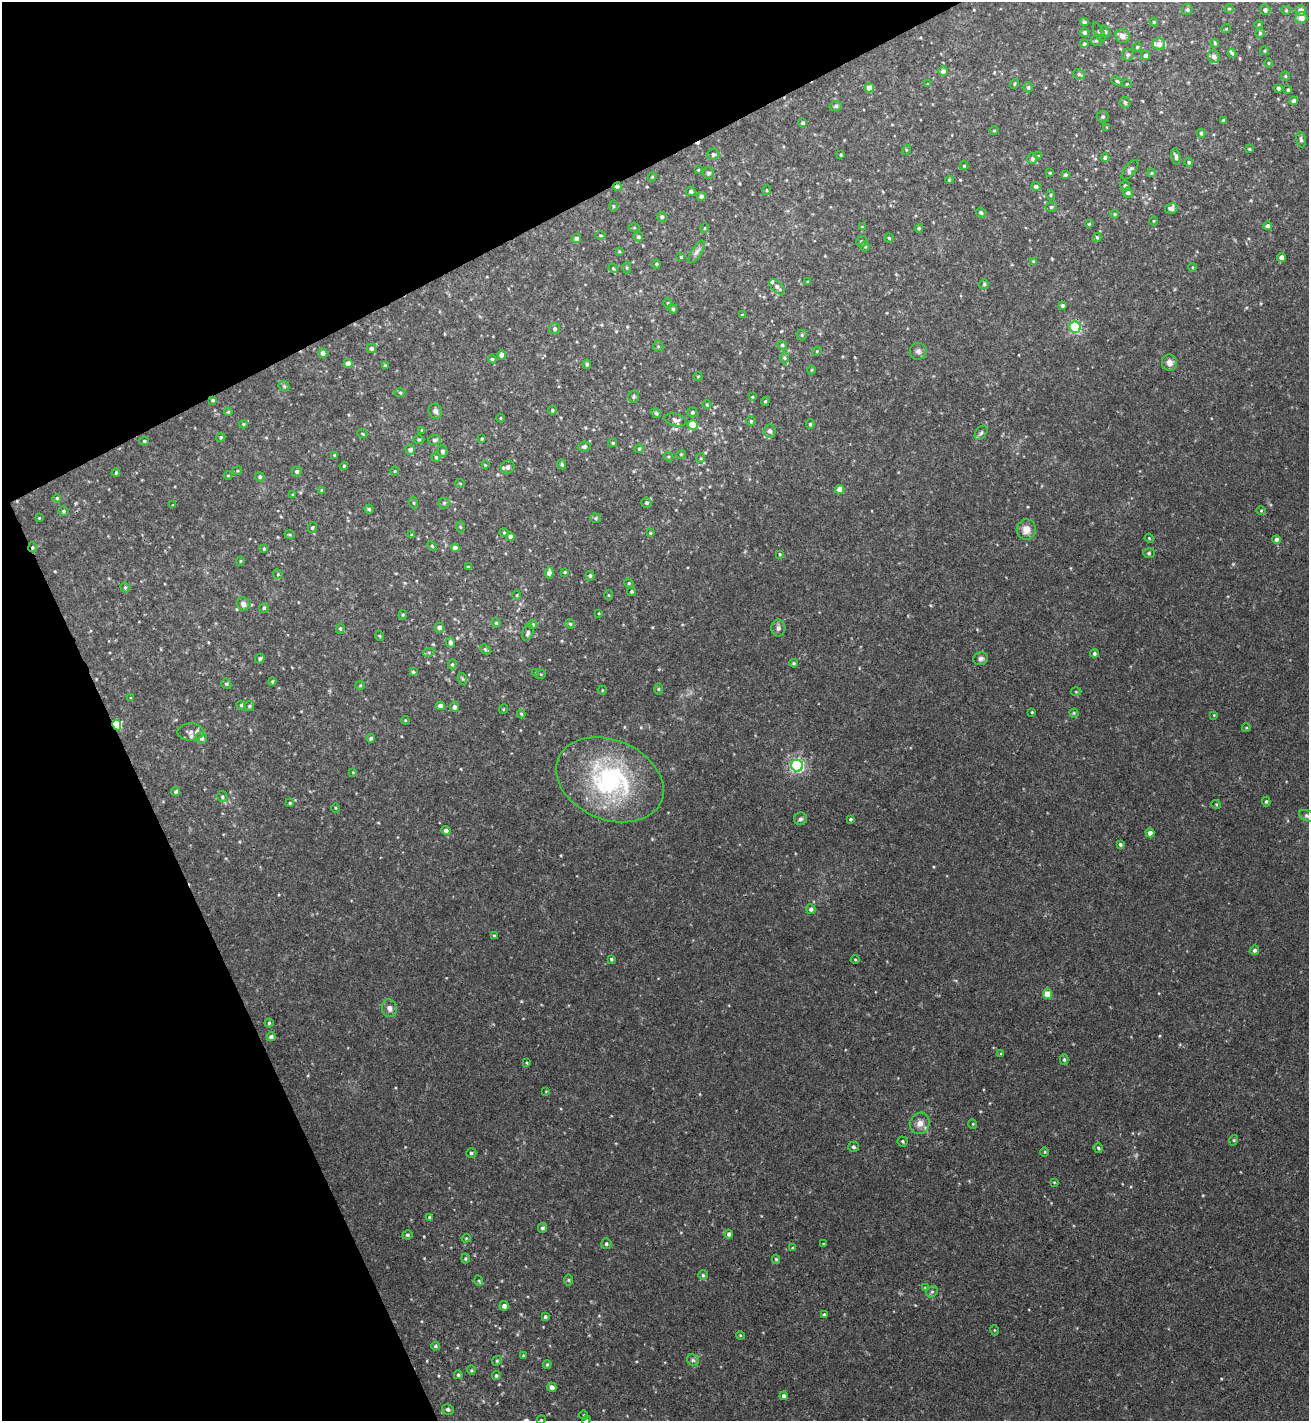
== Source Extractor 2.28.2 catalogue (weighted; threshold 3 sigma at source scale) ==
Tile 5 of 4 x 4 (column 1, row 2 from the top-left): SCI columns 155-1461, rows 2843-4261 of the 5671 x 5681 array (HDU 1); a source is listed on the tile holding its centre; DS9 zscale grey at full resolution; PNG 1311 x 1423 px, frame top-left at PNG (2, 2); each listed source drawn as its Kron ellipse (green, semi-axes under 4 px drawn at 4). Shown black and unused: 24% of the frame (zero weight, under 3 of 4 exposures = <1% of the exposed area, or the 3 px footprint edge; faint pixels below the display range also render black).
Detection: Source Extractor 2.28.2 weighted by HDU 2 'WHT'; one run over the whole footprint, this tile lists its part. Background 0.0189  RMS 0.005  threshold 0.0226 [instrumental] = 3 sigma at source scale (4.5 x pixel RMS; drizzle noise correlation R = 1.50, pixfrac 1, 0.05/0.05 arcsec/px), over >= 5 px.
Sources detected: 339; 1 cosmic-ray / hot-pixel residue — neither listed nor drawn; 6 inside a brighter listed object's ellipse — not listed separately; the other 332 listed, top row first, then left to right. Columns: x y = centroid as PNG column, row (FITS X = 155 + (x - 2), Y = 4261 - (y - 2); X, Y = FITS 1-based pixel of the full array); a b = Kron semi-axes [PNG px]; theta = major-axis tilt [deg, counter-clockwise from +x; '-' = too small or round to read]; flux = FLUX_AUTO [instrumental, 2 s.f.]
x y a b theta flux
1187 9 5 5 - 1.2
1229 9 4 4 - 0.58
1265 10 5 5 - 1.6
1286 10 5 4 - 0.57
1301 10 5 5 - 3.6
1301 18 6 5 - 3.5
1084 22 4 3 - 0.92
1154 22 4 4 - 0.53
1259 24 4 3 - 0.46
1226 29 5 3 - 0.41
1099 32 10 4 -65 1.2
1105 32 6 4 -69 0.77
1085 33 4 4 - 1.2
1260 33 5 4 - 0.7
1122 36 7 6 - 3.2
1096 40 5 5 - 0.88
1215 43 4 3 - 0.66
1084 44 4 4 - 0.91
1159 44 6 6 - 3.2
1137 47 4 4 - 0.61
1264 51 4 4 - 0.64
1232 53 4 4 - 0.62
1128 55 6 6 - 1.3
1145 55 4 4 - 1.5
1214 56 7 6 - 3.1
1268 63 4 3 - 0.42
943 71 5 4 - 2.1
1079 74 6 5 - 1.2
1285 76 4 4 - 0.56
1117 81 6 4 -21 0.74
927 84 3 2 - 0.36
1014 84 5 3 - 0.46
1127 84 5 3 - 0.44
1028 87 5 4 - 0.92
869 88 4 4 - 3.9
1278 88 3 3 - 1.1
1288 90 3 3 - 0.74
1294 101 4 4 - 1.6
1125 102 6 5 - 1.1
836 106 6 5 - 1
1103 116 6 6 - 0.89
1223 120 3 3 - 0.85
803 123 4 4 - 0.96
1107 127 3 3 - 0.38
994 131 5 3 - 0.45
1201 133 4 3 - 0.91
1301 139 8 4 -79 1
1249 149 3 3 - 0.59
906 150 5 3 - 0.42
713 154 6 5 - 1.5
841 155 3 2 - 0.58
1038 156 4 4 - 0.58
1176 157 8 4 -82 1.3
1105 158 4 4 - 1.1
1032 159 5 5 - 1.2
1189 162 4 4 - 0.9
964 166 4 4 - 0.54
698 170 4 3 - 0.42
1130 170 11 5 52 1.3
708 173 6 5 - 1.5
1050 173 4 3 - 0.45
1152 173 4 4 - 0.6
1065 175 4 3 - 0.9
652 177 4 3 - 0.45
949 180 4 3 - 0.43
1125 186 5 5 - 1.1
617 187 4 4 - 1.6
1036 187 5 4 - 1.8
767 190 5 3 - 0.43
691 191 5 4 - 1.3
1128 193 5 5 - 1
1050 195 5 3 - 0.57
701 196 5 5 - 1.7
613 206 5 3 - 0.54
1051 207 5 5 - 0.96
1171 208 6 5 - 1.9
981 213 5 4 - 0.93
1115 214 4 3 - 0.6
662 217 5 5 - 1.1
1154 221 4 3 - 0.42
1089 224 4 4 - 0.49
1267 226 4 4 - 1.9
862 227 4 4 - 0.45
634 228 5 3 - 0.53
705 228 5 3 - 0.41
919 228 4 4 - 0.78
600 235 5 3 - 0.53
638 237 5 5 - 1
576 238 5 4 - 1.5
889 238 4 4 - 0.56
1097 238 4 4 - 0.57
861 241 5 5 - 0.94
865 246 5 4 - 0.81
619 251 4 3 - 0.47
696 252 13 5 58 1.9
681 257 4 3 - 0.54
1281 257 4 4 - 2.1
1033 261 4 3 - 0.52
656 264 4 4 - 0.6
1193 267 4 3 - 0.37
613 268 5 4 - 0.52
627 268 6 4 -90 0.67
808 282 3 3 - 0.82
984 284 5 5 - 0.9
777 287 10 5 -46 1.7
668 303 5 4 - 0.62
1062 305 4 4 - 0.94
673 309 4 4 - 0.8
742 315 4 4 - 0.48
1075 327 6 5 - 52
555 329 5 5 - 1.2
802 335 5 5 - 0.7
782 345 5 4 - 0.87
658 346 5 5 - 0.72
371 348 5 5 - 1.4
817 351 5 3 - 0.51
918 351 8 8 - 1.9
323 353 4 4 - 3.3
502 355 4 4 - 3.3
785 358 6 4 -89 0.86
492 359 4 3 - 0.55
1169 363 8 7 - 2.9
348 364 4 4 - 4.4
587 364 4 4 - 1.2
385 365 4 4 - 0.54
811 370 4 3 - 0.51
698 376 4 3 - 0.4
284 386 6 5 - 0.76
400 393 5 3 - 0.61
634 397 6 5 - 0.84
752 397 4 3 - 0.41
213 400 3 3 - 0.78
765 401 5 4 - 0.71
707 405 4 4 - 0.54
552 410 4 3 - 0.61
435 411 7 6 - 1.7
228 412 4 3 - 0.47
692 412 5 4 - 0.94
656 413 5 4 - 0.75
500 418 4 3 - 0.4
675 420 11 6 -14 1.8
751 421 4 4 - 0.69
243 424 4 4 - 0.59
810 424 5 4 - 0.77
693 425 5 5 - 12
422 430 3 3 - 0.45
770 431 6 6 - 1.8
362 433 5 3 - 0.44
981 433 8 5 55 1.2
221 437 5 3 - 0.59
482 439 3 2 - 0.51
419 440 5 3 - 0.53
434 440 6 5 - 1.1
144 441 4 4 - 0.72
613 443 4 4 - 0.73
584 446 6 5 - 1.3
410 449 5 4 - 2.1
639 449 4 4 - 0.63
442 451 6 5 - 1.5
681 454 4 4 - 0.55
335 455 4 3 - 1.2
436 457 4 4 - 0.73
669 457 5 4 - 0.61
701 458 5 3 - 0.48
562 464 5 4 - 0.83
485 465 4 4 - 0.41
344 466 4 3 - 0.59
508 467 7 6 - 2.3
237 471 4 3 - 0.54
395 471 5 3 - 0.41
297 472 5 5 - 1.4
116 473 4 3 - 0.53
228 476 4 3 - 0.42
260 477 5 4 - 0.97
460 483 5 3 - 0.43
840 489 4 4 - 6
322 490 4 4 - 0.69
293 495 4 3 - 0.5
57 498 4 4 - 0.66
414 503 5 3 - 0.56
444 503 5 5 - 0.93
646 503 5 5 - 1.2
173 505 3 3 - 0.39
369 509 4 4 - 0.77
1261 510 4 3 - 0.43
63 511 5 5 - 0.89
39 518 3 2 - 0.38
596 518 5 4 - 0.7
312 527 5 4 - 0.69
460 527 5 3 - 0.59
1026 529 10 9 - 4.6
504 532 4 4 - 0.56
650 533 4 3 - 0.45
290 535 5 3 - 0.52
412 535 4 3 - 0.78
510 537 4 4 - 2.3
1149 538 5 3 - 0.51
1276 539 4 4 - 1.7
432 546 6 3 -45 0.65
33 547 5 3 - 0.85
455 548 4 4 - 3.1
264 549 4 3 - 0.7
1149 553 6 5 - 0.8
780 554 3 3 - 0.47
240 561 4 3 - 0.43
468 567 3 3 - 0.83
565 572 4 4 - 0.54
549 573 6 4 86 3
278 574 5 4 - 0.64
590 576 5 4 - 0.79
629 583 5 4 - 0.59
125 587 5 4 - 0.74
632 591 4 4 - 0.72
517 595 5 3 - 0.4
609 595 5 3 - 0.51
243 604 7 6 - 2.4
264 608 5 4 - 0.78
599 613 4 2 - 0.34
403 615 4 3 - 0.58
496 623 5 4 - 0.6
533 624 5 4 - 0.69
570 624 5 4 - 0.66
439 627 5 4 - 2.3
340 628 5 4 - 0.76
778 628 8 7 - 1.8
528 633 8 5 71 1.4
380 636 5 3 - 0.53
451 642 5 4 - 2
485 649 6 4 -45 0.75
429 652 6 4 18 0.7
1094 653 4 4 - 1.2
260 658 5 4 - 0.95
981 659 7 6 - 1.5
794 663 4 3 - 0.64
452 664 5 4 - 0.71
413 672 4 4 - 0.82
536 673 4 4 - 0.42
541 674 5 3 - 0.44
463 679 6 4 -71 0.64
272 682 4 3 - 0.64
226 684 5 5 - 0.84
360 685 4 4 - 0.51
658 689 6 4 89 0.62
602 690 4 3 - 0.41
1076 692 5 3 - 0.51
131 698 4 4 - 0.55
241 705 5 4 - 0.86
249 706 5 5 - 0.79
441 706 4 4 - 3.3
454 707 5 4 - 1.6
504 709 5 3 - 0.43
1032 712 3 3 - 0.47
1074 713 4 4 - 0.57
521 714 4 3 - 0.62
1214 715 4 4 - 0.43
405 720 4 3 - 0.46
117 725 5 4 - 28
1246 728 4 3 - 0.43
191 732 13 8 0 2.6
201 738 6 5 - 1.8
371 738 4 4 - 1
797 766 6 6 - 120
353 772 3 3 - 0.36
610 780 56 39 -23 76
176 792 4 4 - 0.99
222 797 5 5 - 0.82
1266 801 5 4 - 0.8
290 803 4 3 - 0.67
1216 804 5 3 - 0.46
335 808 4 3 - 0.52
1307 816 8 5 -23 1.2
800 819 6 6 - 1.2
850 819 4 3 - 0.72
446 831 4 4 - 1.9
1150 833 4 4 - 2.5
1120 844 4 4 - 1
811 909 5 4 - 1.5
494 936 4 3 - 0.51
1254 950 5 4 - 1.3
611 959 4 4 - 0.8
855 959 4 3 - 0.44
1048 994 5 4 - 7.5
389 1008 9 7 -76 2.5
269 1023 4 4 - 0.67
271 1037 4 4 - 1.6
1001 1054 4 4 - 0.56
1064 1059 5 4 - 0.8
527 1063 4 2 - 0.42
546 1091 3 3 - 0.35
920 1123 11 9 63 4
973 1124 4 4 - 0.53
1234 1140 5 3 - 0.48
902 1141 5 5 - 0.78
853 1147 5 5 - 1.2
1098 1148 5 4 - 0.79
1045 1152 4 3 - 0.46
471 1153 5 4 - 0.86
1054 1182 4 3 - 0.41
430 1217 4 4 - 1
542 1228 5 4 - 1.2
729 1234 4 4 - 1.6
408 1235 5 4 - 0.82
466 1238 4 4 - 0.5
606 1244 5 5 - 1.1
823 1244 4 3 - 0.51
793 1248 3 3 - 0.59
465 1259 5 3 - 0.6
776 1259 4 4 - 0.69
703 1275 5 5 - 0.8
569 1280 6 4 -90 0.64
479 1281 5 3 - 0.62
925 1288 4 3 - 0.52
932 1292 6 5 - 0.92
504 1306 5 4 - 2.1
824 1315 3 3 - 1
545 1317 4 3 - 0.91
994 1330 5 3 - 0.43
740 1335 4 3 - 0.49
435 1346 4 3 - 0.68
523 1356 4 3 - 0.52
693 1360 6 5 - 1
497 1361 5 4 - 0.75
547 1364 4 3 - 0.59
471 1370 4 4 - 0.59
458 1375 4 4 - 0.77
496 1375 4 4 - 0.79
552 1387 5 4 - 2.5
784 1396 4 4 - 1.4
448 1409 6 5 - 1.3
584 1415 4 3 - 0.42
541 1420 4 3 - 0.45
586 1420 4 4 - 0.63
Overlapping masked pixels (flux is a lower limit): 3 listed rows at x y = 617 187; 33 547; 117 725
Isophote crosses this tile's border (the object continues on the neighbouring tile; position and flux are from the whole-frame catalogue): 3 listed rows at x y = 1307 816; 541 1420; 586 1420